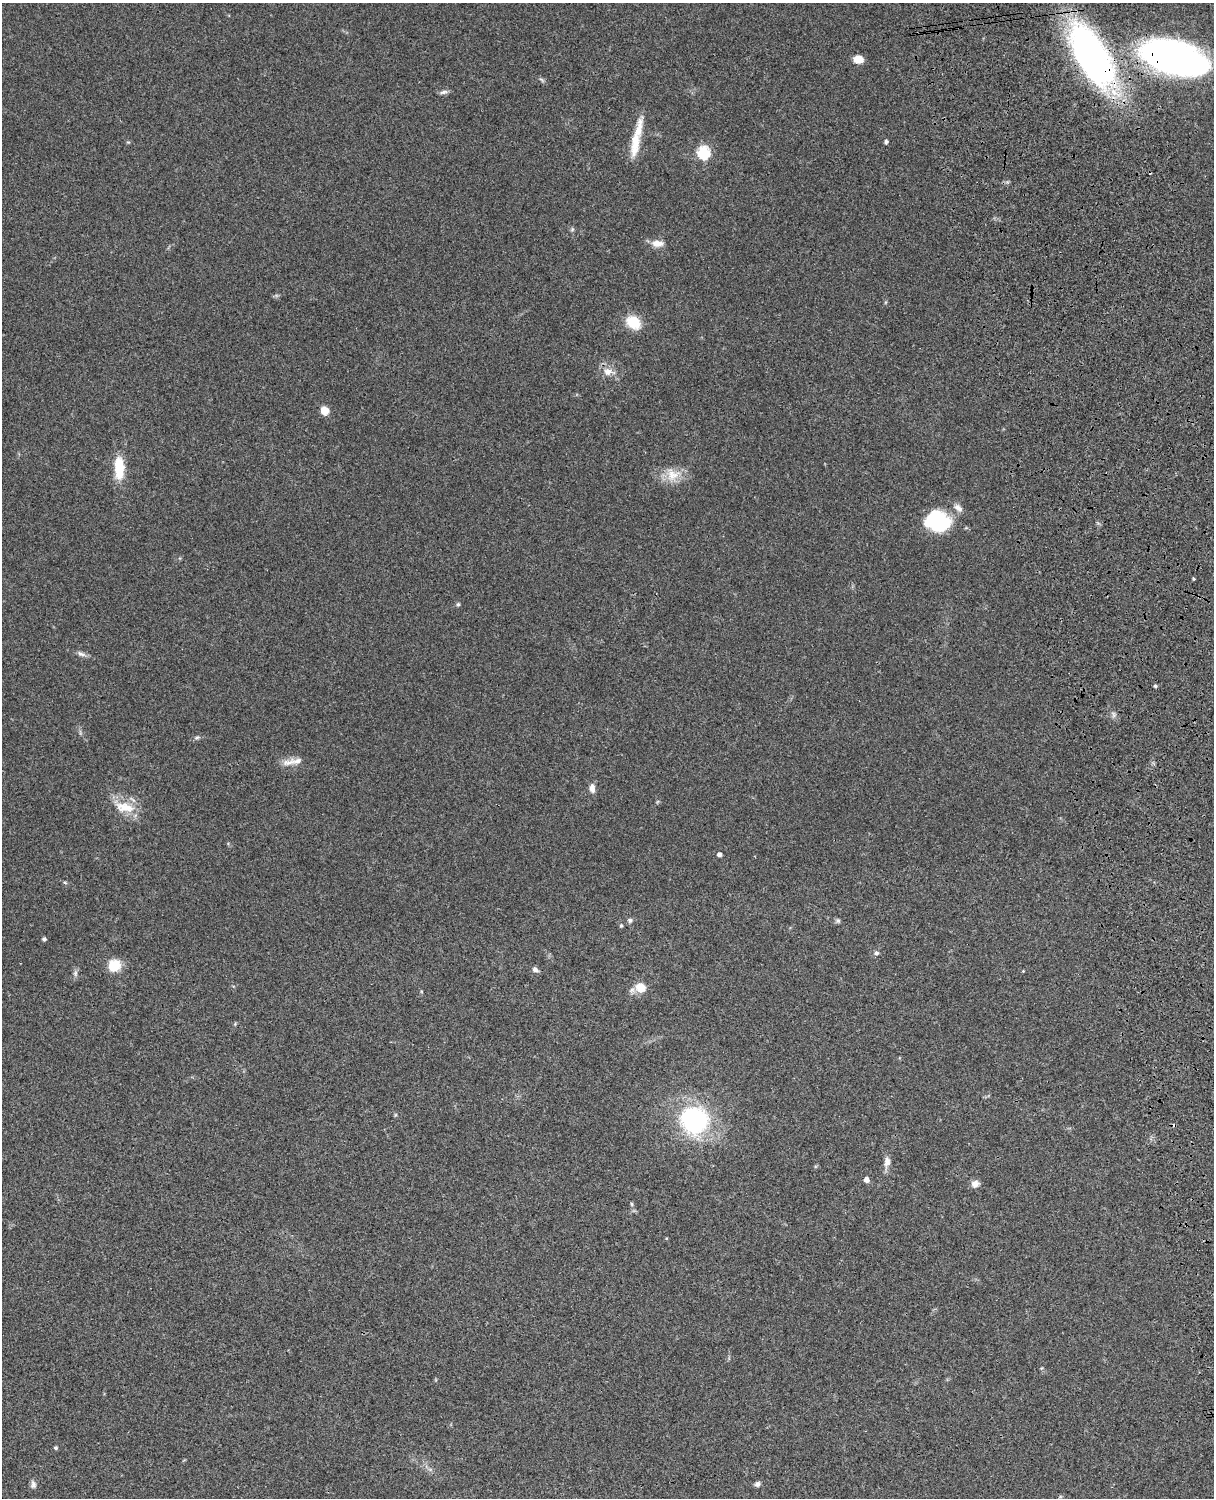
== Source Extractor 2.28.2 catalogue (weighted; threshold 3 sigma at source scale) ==
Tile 6 of 4 x 3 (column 2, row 2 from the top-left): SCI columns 1334-2545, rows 1773-3268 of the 5088 x 4927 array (HDU 1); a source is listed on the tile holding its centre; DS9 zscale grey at full resolution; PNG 1216 x 1500 px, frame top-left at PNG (2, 3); no overlay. Shown black and unused: <1% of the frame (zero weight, under 3 of 4 exposures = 6% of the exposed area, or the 3 px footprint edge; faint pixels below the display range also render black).
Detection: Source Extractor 2.28.2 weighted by HDU 2 'WHT'; one run over the whole footprint, this tile lists its part. Background 0.0838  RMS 0.006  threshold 0.0269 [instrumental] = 3 sigma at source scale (4.5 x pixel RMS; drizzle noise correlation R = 1.50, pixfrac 1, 0.05/0.05 arcsec/px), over >= 5 px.
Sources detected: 48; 1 cosmic-ray / hot-pixel residue — not listed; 2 inside a brighter listed object's ellipse — not listed separately; the other 45 listed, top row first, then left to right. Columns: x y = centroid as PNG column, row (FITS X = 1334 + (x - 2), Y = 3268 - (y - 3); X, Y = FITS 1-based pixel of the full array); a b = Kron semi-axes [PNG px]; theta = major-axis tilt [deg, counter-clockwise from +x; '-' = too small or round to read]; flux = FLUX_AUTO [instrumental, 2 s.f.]
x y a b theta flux
1092 56 63 29 -61 230
1174 58 65 29 -16 240
858 59 9 7 -9 7.4
444 92 12 5 15 1.7
886 142 4 4 - 1.5
635 144 36 11 83 12
703 153 6 6 - 66
572 230 6 4 20 0.84
657 243 15 8 -1 5.4
634 322 15 12 -37 16
608 372 16 10 -7 6
325 410 8 7 - 6.9
119 467 18 8 -89 23
672 475 20 18 9 11
958 508 13 8 -40 3.3
937 521 25 20 -13 45
1193 579 3 3 - 0.72
458 604 5 5 - 0.92
81 654 13 6 -22 2.2
1155 686 4 3 - 0.97
1114 714 10 6 -68 1.8
197 738 9 4 18 1.3
288 762 24 8 9 5
592 788 11 7 -84 3.2
124 807 30 14 -11 13
719 854 4 4 - 2.3
65 883 6 3 -20 0.75
630 920 7 6 - 1.4
838 921 7 6 - 1.2
621 926 5 4 - 0.97
44 939 4 4 - 1.5
876 953 6 6 - 1.7
114 966 12 10 29 15
535 970 6 5 - 2.4
1023 971 3 3 - 0.48
75 973 8 6 71 1.6
641 988 14 11 -24 8.4
694 1120 29 28 - 79
887 1162 16 8 83 3.8
866 1180 5 4 - 3.4
975 1184 9 8 - 3.5
632 1204 6 4 -88 0.77
55 1448 4 4 - 1.1
33 1484 10 7 -89 2.1
757 1484 7 6 - 1.8
Overlapping masked pixels (flux is a lower limit): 2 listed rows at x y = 1092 56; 1174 58